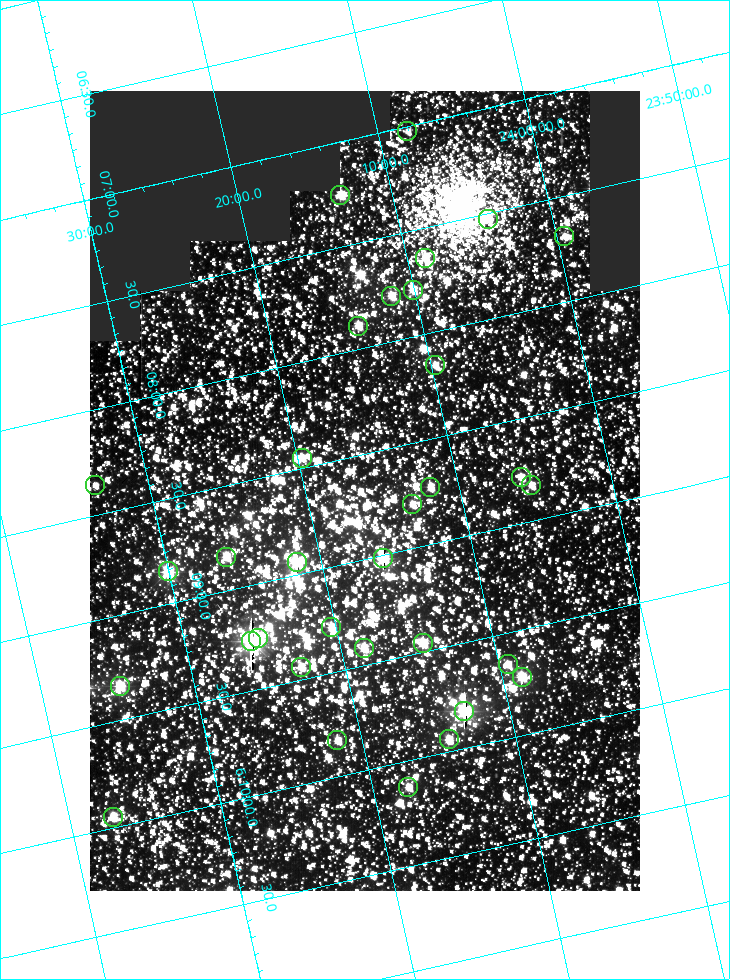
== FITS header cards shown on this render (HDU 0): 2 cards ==
NAXIS1  =                  550
NAXIS2  =                  800

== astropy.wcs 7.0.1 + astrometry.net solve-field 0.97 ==
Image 550 x 800 px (HDU 0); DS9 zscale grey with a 90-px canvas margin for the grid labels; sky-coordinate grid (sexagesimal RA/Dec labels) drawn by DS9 from the SOLVED WCS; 33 Tycho-2 reference stars matched to detected sources circled (green)
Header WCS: RA---TAN/DEC--TAN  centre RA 06:08:41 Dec +24:16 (92.17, +24.27 deg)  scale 3.97 arcsec/px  FOV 36.4' x 53.0'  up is -103 deg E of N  parity normal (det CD < 0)
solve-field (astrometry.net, Tycho-2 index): VERIFIED the header's WCS against the Tycho-2 star catalogue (verified at 3 index scales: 18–33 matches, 0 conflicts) and refined it, rather than solving blind
Solved WCS: RA---TAN-SIP/DEC--TAN-SIP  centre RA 06:08:41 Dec +24:16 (92.17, +24.27 deg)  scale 3.98 arcsec/px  FOV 36.4' x 53.0'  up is -103 deg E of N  parity normal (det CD < 0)
The solver's refit moves the header's centre by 0.11 arcsec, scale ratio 1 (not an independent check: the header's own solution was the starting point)
Tycho-2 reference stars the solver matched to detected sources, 33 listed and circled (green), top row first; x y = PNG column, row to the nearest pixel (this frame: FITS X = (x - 90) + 1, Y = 800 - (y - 91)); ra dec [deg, ICRS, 3 dp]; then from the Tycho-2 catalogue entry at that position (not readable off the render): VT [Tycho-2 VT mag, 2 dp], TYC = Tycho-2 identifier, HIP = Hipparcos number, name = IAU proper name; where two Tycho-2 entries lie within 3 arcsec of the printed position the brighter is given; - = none
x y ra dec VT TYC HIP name
407 131 91.756 +24.135 11.55 1864-383-1 - -
340 195 91.813 +24.222 9.50 1864-951-1 - -
488 219 91.882 +24.069 10.67 1864-1197-1 - -
564 236 91.922 +23.991 11.04 1864-773-1 - -
425 258 91.910 +24.147 9.81 1864-677-1 - -
413 290 91.945 +24.168 9.83 1864-545-1 - -
391 296 91.946 +24.193 9.49 1864-879-1 - -
358 326 91.972 +24.235 9.87 1864-607-1 - -
435 365 92.040 +24.163 9.97 1864-387-1 - -
302 458 92.113 +24.329 10.09 1877-692-1 - -
521 477 92.195 +24.097 9.91 1877-1306-1 - -
95 485 92.090 +24.558 11.22 1868-1493-1 - -
531 485 92.208 +24.088 10.02 1877-898-1 - -
430 487 92.182 +24.197 9.90 1877-42-1 - -
412 504 92.198 +24.221 10.14 1877-234-1 - -
226 557 92.210 +24.434 9.33 1881-345-1 - -
383 558 92.254 +24.266 8.73 1877-224-1 - -
297 562 92.236 +24.360 8.19 1877-300-1 29148 -
168 571 92.212 +24.501 8.67 1881-93-1 - -
331 627 92.321 +24.338 9.42 1877-884-1 - -
258 638 92.315 +24.419 9.14 1881-15-1 - -
251 641 92.316 +24.428 7.55 1881-1595-1 - -
423 643 92.364 +24.244 8.80 1877-1589-1 - -
364 648 92.355 +24.308 9.21 1877-702-1 - -
508 664 92.412 +24.157 10.23 1877-766-1 - -
301 667 92.360 +24.380 9.69 1881-496-1 - -
522 677 92.431 +24.145 8.75 1877-16-1 - -
120 686 92.334 +24.580 8.60 1881-81-1 - -
464 711 92.456 +24.215 7.57 1877-1484-1 - -
449 739 92.485 +24.239 9.49 1877-1276-1 - -
337 740 92.457 +24.359 9.75 1877-1432-1 - -
408 787 92.531 +24.294 10.40 1877-334-1 - -
113 817 92.487 +24.619 9.38 1881-1542-1 - -